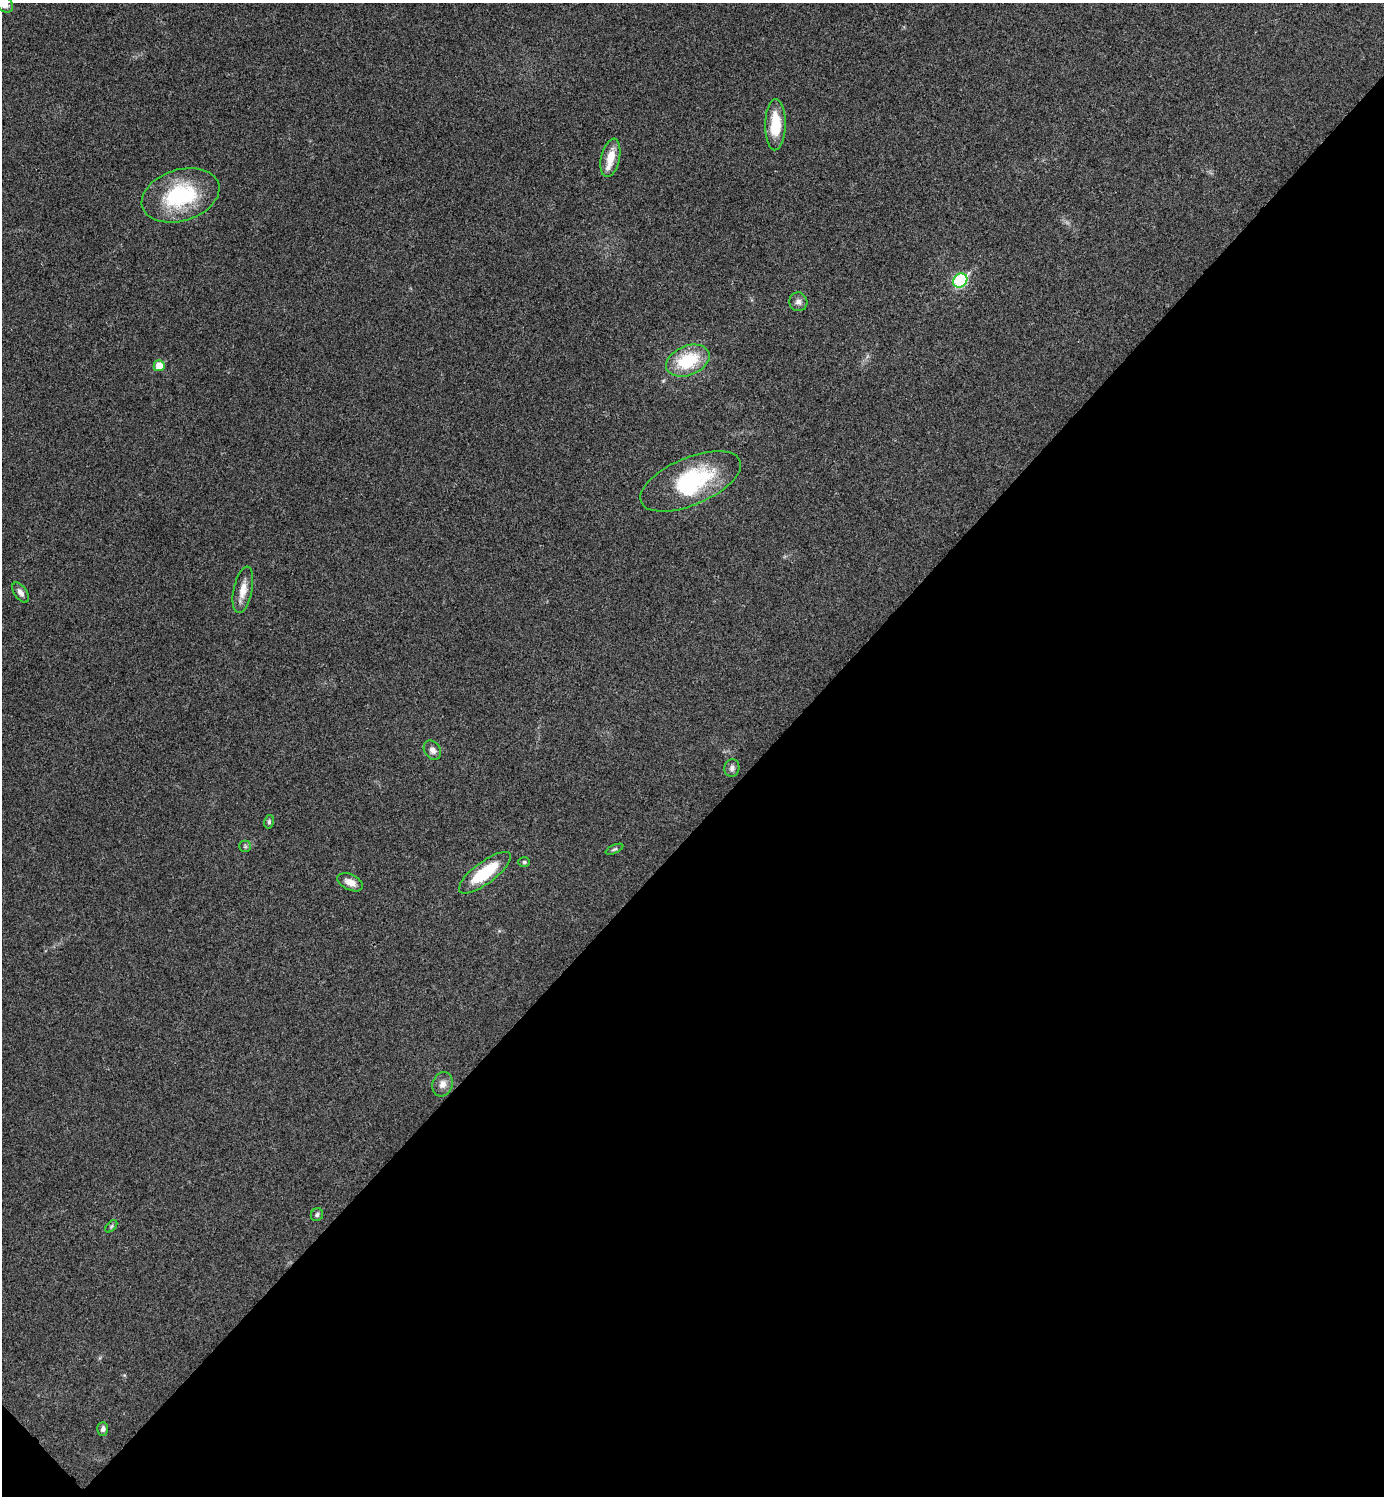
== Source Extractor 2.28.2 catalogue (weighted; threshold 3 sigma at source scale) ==
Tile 15 of 4 x 4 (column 3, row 4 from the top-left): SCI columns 2932-4313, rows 29-1522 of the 6006 x 6006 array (HDU 1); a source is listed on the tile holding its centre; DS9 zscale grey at full resolution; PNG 1386 x 1498 px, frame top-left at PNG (2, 3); each listed source drawn as its Kron ellipse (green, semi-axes under 4 px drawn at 4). Shown black and unused: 45% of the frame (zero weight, under 3 of 4 exposures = <1% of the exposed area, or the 3 px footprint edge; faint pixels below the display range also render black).
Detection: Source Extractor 2.28.2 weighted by HDU 2 'WHT'; one run over the whole footprint, this tile lists its part. Background 0.0189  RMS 0.0055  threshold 0.0248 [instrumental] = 3 sigma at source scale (4.5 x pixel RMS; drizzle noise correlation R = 1.50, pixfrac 1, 0.05/0.05 arcsec/px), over >= 5 px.
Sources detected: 25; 1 inside a brighter object's white glare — neither listed nor drawn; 1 inside a brighter listed object's ellipse — not listed separately; the other 23 listed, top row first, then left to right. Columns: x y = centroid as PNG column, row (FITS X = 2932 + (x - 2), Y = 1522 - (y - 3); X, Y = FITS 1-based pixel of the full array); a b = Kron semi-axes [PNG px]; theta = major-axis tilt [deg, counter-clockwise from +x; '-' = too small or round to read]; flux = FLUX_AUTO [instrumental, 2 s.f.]
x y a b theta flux
4 4 10 7 -43 5.3
775 125 25 10 89 17
610 158 19 9 77 8.4
180 195 40 25 18 46
960 280 8 6 46 57
798 302 9 9 - 2.4
688 361 22 14 22 26
159 366 5 5 - 9.4
690 481 54 23 23 49
243 590 23 9 78 6.8
21 593 11 6 -55 2.8
432 750 10 8 -54 3
732 768 9 7 79 2.2
269 822 7 5 77 1
245 846 6 6 - 0.98
614 849 9 4 24 0.95
524 862 6 5 - 0.88
485 873 31 11 37 25
350 882 13 7 -25 4.9
443 1084 12 10 71 3.8
317 1215 6 6 - 1.3
111 1226 7 4 46 0.91
103 1429 7 5 89 1.5
Isophote crosses this tile's border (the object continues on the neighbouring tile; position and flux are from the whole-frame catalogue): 1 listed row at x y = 4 4